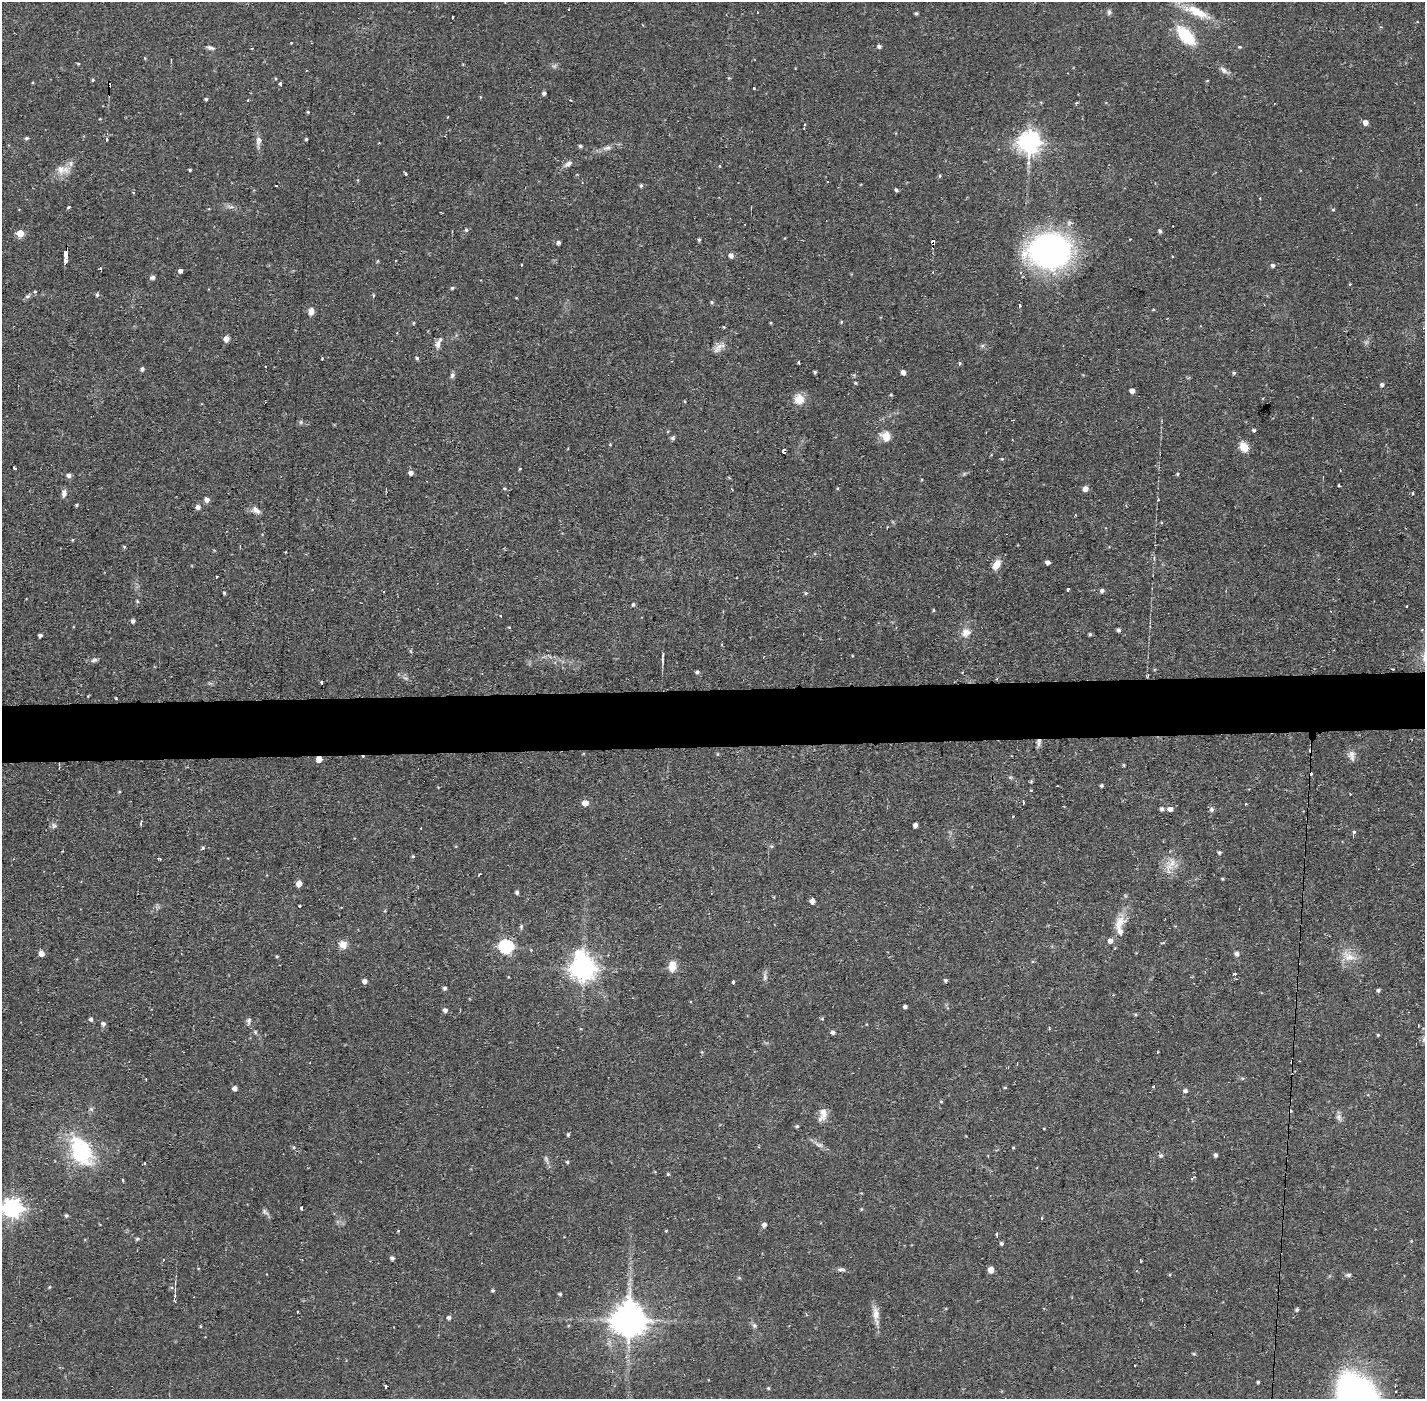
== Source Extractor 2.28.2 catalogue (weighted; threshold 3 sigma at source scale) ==
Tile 5 of 3 x 3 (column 2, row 2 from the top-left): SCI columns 1423-2845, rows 1451-2847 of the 4267 x 4298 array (HDU 1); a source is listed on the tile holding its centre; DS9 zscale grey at full resolution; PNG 1427 x 1401 px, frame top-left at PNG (2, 2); no overlay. Shown black and unused: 4% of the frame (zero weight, under 2 of 3 exposures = <1% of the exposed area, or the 3 px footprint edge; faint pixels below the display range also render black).
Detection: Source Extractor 2.28.2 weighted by HDU 2 'WHT'; one run over the whole footprint, this tile lists its part. Background 0.0566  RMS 0.006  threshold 0.027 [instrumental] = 3 sigma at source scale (4.5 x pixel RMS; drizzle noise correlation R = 1.50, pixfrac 1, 0.05/0.05 arcsec/px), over >= 5 px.
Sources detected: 281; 2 inside a brighter object's white glare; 22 cosmic-ray / hot-pixel residue — not listed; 2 inside a brighter listed object's ellipse — not listed separately; the other 255 listed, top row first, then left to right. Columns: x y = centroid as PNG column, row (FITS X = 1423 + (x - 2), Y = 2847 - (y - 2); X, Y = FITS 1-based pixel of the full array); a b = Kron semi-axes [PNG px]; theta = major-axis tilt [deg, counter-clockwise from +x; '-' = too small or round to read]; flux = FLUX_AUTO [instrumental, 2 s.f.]
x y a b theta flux
1109 12 8 5 80 1.4
1197 12 34 11 -24 15
916 13 4 4 - 0.97
452 17 3 3 - 1.4
1186 36 25 11 -45 25
291 43 3 2 - 0.41
879 46 4 4 - 1.6
1240 47 4 3 - 0.65
210 48 11 5 -16 1.7
145 58 5 3 - 0.51
78 63 4 3 - 0.55
1224 70 12 6 -41 2.6
93 80 4 3 - 0.67
1207 81 5 3 - 0.47
281 83 3 3 - 3.6
753 88 3 3 - 0.98
544 93 4 4 - 1.5
480 97 5 3 - 0.46
206 99 4 3 - 0.86
571 100 3 3 - 0.5
248 101 3 2 - 0.87
1076 103 3 3 - 0.8
308 112 3 3 - 0.6
100 119 4 2 - 0.44
1365 122 5 5 - 3.6
27 138 5 4 - 1.1
306 139 3 3 - 0.81
106 140 3 3 - 15
259 141 15 7 81 3.2
1029 142 8 7 - 440
580 146 5 4 - 0.96
607 148 12 6 15 2.7
568 163 10 6 31 2.5
719 166 4 3 - 0.46
61 170 15 11 -21 6.2
190 170 4 3 - 0.75
405 173 3 3 - 7
940 176 5 4 - 0.77
828 181 3 2 - 0.75
276 185 3 2 - 0.72
641 185 5 3 - 0.97
896 190 5 4 - 0.99
133 192 4 3 - 0.83
68 207 4 3 - 1.6
231 207 7 4 17 1.3
1333 210 4 4 - 0.61
466 230 5 4 - 1.1
1160 231 6 4 -79 1
20 233 5 5 - 13
699 240 4 3 - 0.94
558 242 4 4 - 1.5
933 242 5 3 - 3.1
1052 250 38 28 -23 190
65 254 7 3 86 8.3
731 255 5 5 - 2.9
1172 257 3 2 - 1
65 261 4 3 - 2.2
1273 265 5 5 - 1.5
180 271 4 4 - 2.2
153 277 5 5 - 1.9
1349 284 4 3 - 0.62
452 288 4 4 - 0.83
35 291 4 4 - 0.69
97 295 4 3 - 1.1
373 295 5 3 - 0.57
27 296 8 5 18 1.4
712 302 5 4 - 0.81
1019 305 3 3 - 1.3
1153 310 4 3 - 0.61
311 311 9 6 82 3.3
841 322 4 4 - 0.63
414 323 5 3 - 0.55
771 323 4 3 - 0.57
724 327 4 3 - 0.56
226 339 5 5 - 4.7
438 343 17 6 67 3.3
718 348 18 8 49 4.2
322 358 4 2 - 0.44
417 358 4 4 - 0.98
798 362 3 2 - 0.73
960 363 4 4 - 0.89
142 369 4 4 - 1.7
815 372 3 3 - 0.91
903 372 5 4 - 2.6
1234 373 5 4 - 1
452 375 7 5 64 1.6
855 383 4 3 - 0.75
1382 385 5 5 - 1.7
1132 391 4 4 - 3.1
891 395 5 3 - 0.52
799 399 12 12 - 7.7
301 422 6 4 71 0.81
1254 430 4 4 - 1.2
886 436 11 9 -75 7.4
672 438 5 5 - 1.4
610 444 4 3 - 0.48
1244 447 10 8 -53 7.5
784 450 5 3 - 4
1002 459 5 4 - 0.72
14 468 3 3 - 1.9
520 469 4 2 - 0.4
411 473 4 4 - 2.6
964 474 7 4 19 0.95
1177 474 5 4 - 0.78
69 475 5 4 - 2.3
1339 485 3 3 - 1.5
504 488 5 4 - 0.71
1085 489 5 5 - 3.5
64 493 9 6 80 2.6
1413 493 3 3 - 1.8
1158 499 3 3 - 0.61
207 500 5 5 - 3.3
76 505 4 3 - 0.86
198 507 5 5 - 2.4
256 510 12 7 -46 3.1
1075 515 3 2 - 0.56
72 540 5 3 - 0.53
124 547 4 4 - 0.75
1048 562 4 4 - 2.4
996 565 12 7 63 6.2
1068 589 3 3 - 1.8
1102 591 5 4 - 1.6
224 593 4 4 - 0.74
806 593 5 3 - 0.76
137 601 5 4 - 0.7
633 604 4 4 - 1.2
1407 606 3 2 - 0.76
933 610 5 3 - 0.61
501 615 3 3 - 0.84
133 621 4 4 - 1.7
509 627 5 3 - 0.54
1118 630 4 4 - 1.5
966 633 13 11 24 5.2
1090 634 4 4 - 0.92
40 635 4 3 - 1.7
410 651 6 3 -69 0.73
94 660 9 5 16 1.7
662 661 7 3 -80 1
1393 669 3 2 - 0.61
697 672 5 4 - 1.3
1148 675 4 3 - 0.66
322 683 4 3 - 2.8
116 698 3 3 - 0.55
1039 742 11 5 82 2.3
1352 755 16 8 -86 3.4
319 759 5 5 - 5.4
1123 765 4 3 - 0.81
1010 777 6 4 -18 0.85
1031 781 5 4 - 0.71
1101 786 4 3 - 1
119 792 4 3 - 0.62
585 803 5 5 - 5.3
1023 803 3 2 - 1.1
1162 809 5 5 - 1.7
1170 809 6 5 - 3.1
1212 809 6 6 - 1.5
1013 816 4 2 - 0.38
141 823 4 3 - 2.9
915 825 4 4 - 2.3
54 826 7 6 - 1.6
1354 832 4 4 - 1.2
771 846 6 5 - 0.87
203 848 5 4 - 0.83
1219 853 5 5 - 0.99
412 856 5 3 - 0.7
1172 863 16 11 76 7.9
1223 879 4 3 - 0.72
299 884 5 4 - 5.1
517 892 4 4 - 1.5
812 901 4 4 - 3.7
300 906 3 2 - 0.73
1119 923 22 12 61 9
521 926 6 5 - 0.93
1163 943 3 3 - 0.96
343 945 9 8 - 5.3
506 947 7 6 - 110
531 950 4 4 - 0.49
41 953 5 4 - 5.2
1237 954 6 5 - 1.8
277 956 4 3 - 0.62
1349 956 22 12 -29 8.8
672 966 11 8 83 7.4
583 968 8 8 - 560
1235 974 4 3 - 1.3
765 977 11 5 87 2
945 980 4 4 - 1.2
365 981 4 4 - 2.8
733 982 4 3 - 1.7
445 988 4 4 - 1.3
1378 990 4 4 - 1.1
905 1007 4 3 - 1.6
445 1010 5 5 - 2.1
1135 1014 5 3 - 0.65
91 1019 5 4 - 1.6
822 1019 5 4 - 0.7
249 1021 9 6 78 1.7
103 1024 6 5 - 1.8
255 1032 5 5 - 0.83
833 1033 5 4 - 1.8
1378 1035 4 4 - 0.6
1157 1052 2 2 - 0.66
1154 1087 3 3 - 1.5
235 1088 4 4 - 2.6
1185 1091 5 4 - 1.8
941 1101 5 3 - 0.54
91 1109 6 5 - 1.1
823 1114 17 10 74 5.2
1339 1117 9 7 -74 2.2
797 1126 4 4 - 0.93
568 1135 4 3 - 1
294 1147 5 4 - 0.82
81 1151 40 24 -59 48
1161 1155 5 5 - 1.3
1215 1155 5 4 - 1.4
546 1159 10 5 -66 1.6
567 1162 4 4 - 0.85
144 1163 3 3 - 2.2
668 1174 4 4 - 0.62
1195 1177 4 3 - 0.52
123 1180 3 3 - 1.3
12 1208 7 7 - 310
302 1208 4 3 - 2.6
861 1209 4 4 - 0.6
265 1212 13 4 -46 1.5
66 1216 5 5 - 0.93
1042 1218 3 3 - 1
764 1225 5 4 - 2.3
398 1231 4 3 - 0.55
666 1231 4 3 - 0.55
997 1234 4 3 - 1.5
137 1239 5 4 - 1
1411 1241 4 4 - 0.53
1001 1244 4 4 - 1.2
392 1258 6 4 -8 1.3
163 1260 3 3 - 0.59
1140 1261 3 2 - 0.66
841 1269 11 5 -8 1.8
991 1270 5 5 - 5.8
1348 1275 7 5 -1 1.3
739 1278 6 4 -1 0.7
49 1287 5 3 - 0.55
493 1290 4 4 - 0.94
560 1294 4 3 - 0.87
1297 1310 5 4 - 1.1
297 1312 2 2 - 0.71
876 1315 26 7 -83 5.9
449 1318 5 4 - 1.7
629 1320 10 10 - 1300
200 1326 4 3 - 0.56
754 1326 7 5 -55 1.4
1194 1354 5 4 - 0.72
1258 1382 3 3 - 0.79
386 1386 3 3 - 1.7
768 1388 4 4 - 0.72
1395 1391 3 3 - 1.3
Overlapping masked pixels (flux is a lower limit): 4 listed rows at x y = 933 242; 784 450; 1039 742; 319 759
Isophote crosses this tile's border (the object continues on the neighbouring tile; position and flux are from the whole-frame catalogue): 1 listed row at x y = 12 1208